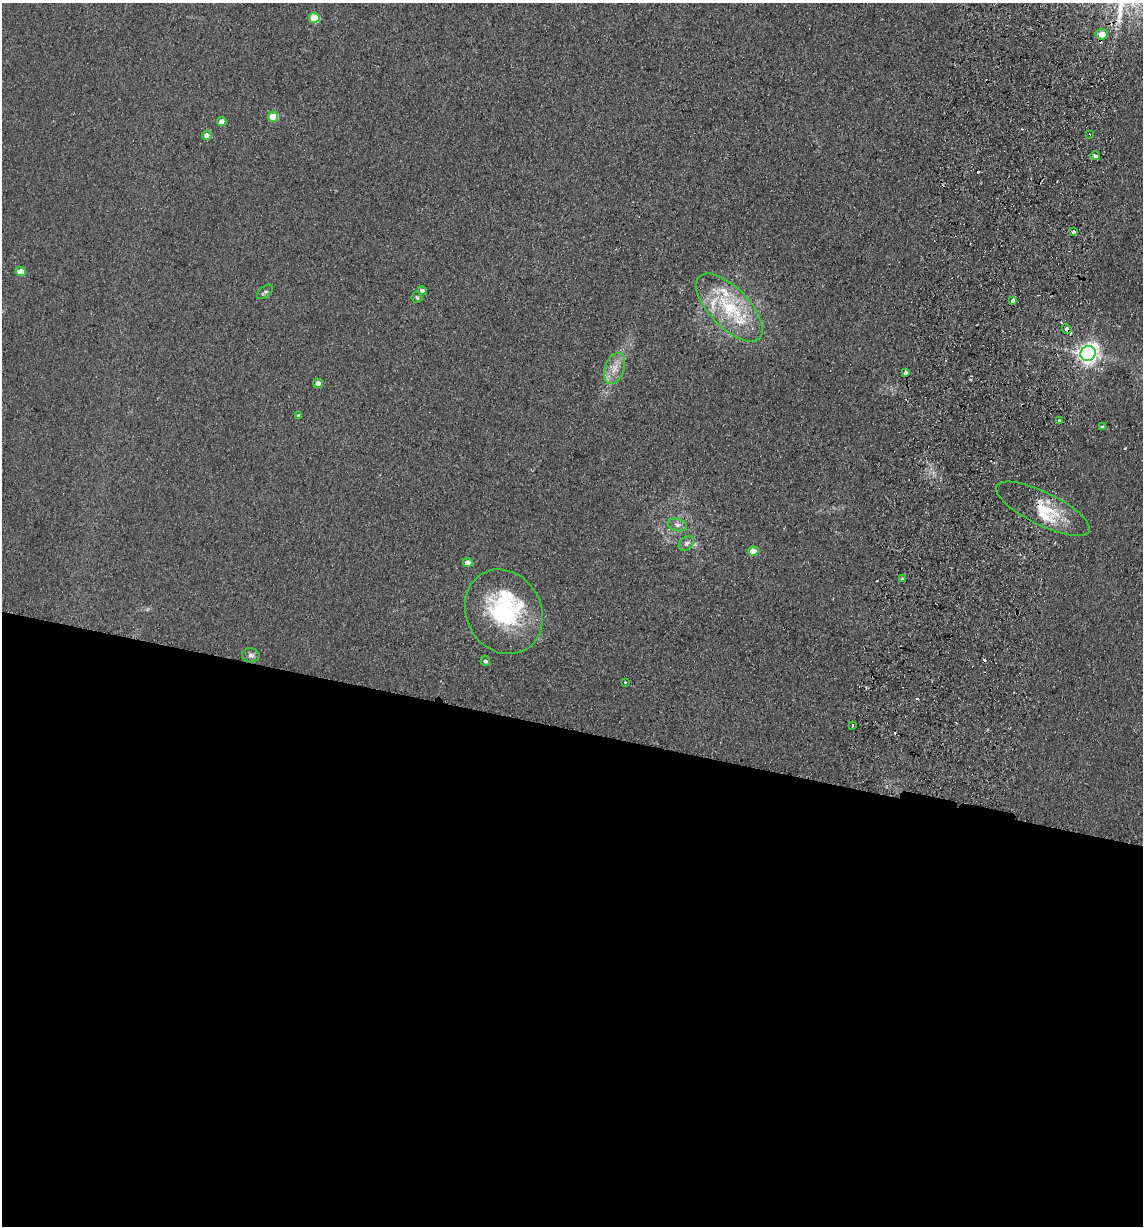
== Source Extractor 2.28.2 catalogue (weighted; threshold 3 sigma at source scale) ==
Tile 14 of 4 x 4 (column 2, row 4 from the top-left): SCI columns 1318-2458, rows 14-1237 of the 5033 x 4924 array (HDU 1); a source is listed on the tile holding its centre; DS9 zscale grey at full resolution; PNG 1145 x 1228 px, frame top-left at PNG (2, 3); each listed source drawn as its Kron ellipse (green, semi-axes under 4 px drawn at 4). Shown black and unused: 41% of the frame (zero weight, under 2 of 3 exposures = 3% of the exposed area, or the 3 px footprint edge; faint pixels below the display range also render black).
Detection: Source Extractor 2.28.2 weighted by HDU 2 'WHT'; one run over the whole footprint, this tile lists its part. Background 0.132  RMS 0.012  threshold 0.0555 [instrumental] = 3 sigma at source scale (4.5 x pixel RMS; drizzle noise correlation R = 1.50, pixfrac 1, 0.05/0.05 arcsec/px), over >= 5 px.
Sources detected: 46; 8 cosmic-ray / hot-pixel residue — neither listed nor drawn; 5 inside a brighter listed object's ellipse — not listed separately; the other 33 listed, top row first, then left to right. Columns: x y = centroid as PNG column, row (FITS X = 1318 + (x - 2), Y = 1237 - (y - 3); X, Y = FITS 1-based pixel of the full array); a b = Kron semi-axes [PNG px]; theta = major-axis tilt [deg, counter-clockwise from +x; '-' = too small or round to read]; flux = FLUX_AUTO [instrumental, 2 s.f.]
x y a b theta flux
314 18 5 5 - 38
1102 34 6 5 - 15
273 117 5 5 - 30
222 121 5 4 - 10
1089 134 2 2 - 0.93
207 135 5 4 - 7.9
1095 156 5 4 - 3.7
1074 232 3 3 - 6
21 272 5 4 - 19
422 291 4 4 - 5.8
265 292 9 5 39 3
417 297 5 5 - 2.6
1013 301 4 3 - 8.7
729 308 43 20 -46 86
1067 329 5 4 - 9
1088 353 7 7 - 750
615 368 16 9 71 14
905 373 3 3 - 5.1
318 383 5 4 - 8.7
298 415 4 3 - 2
1059 421 3 3 - 5.3
1102 427 3 3 - 2.7
1043 509 51 16 -26 45
677 525 10 6 -16 4.7
686 543 8 6 43 3.8
753 551 5 4 - 20
468 562 5 4 - 10
902 578 3 3 - 3.4
504 612 44 37 -61 130
251 655 8 7 - 4.2
485 661 5 5 - 3
625 682 3 3 - 1.7
852 725 3 3 - 3.9
Overlapping masked pixels (flux is a lower limit): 4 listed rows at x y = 1102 34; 1013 301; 1067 329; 1043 509